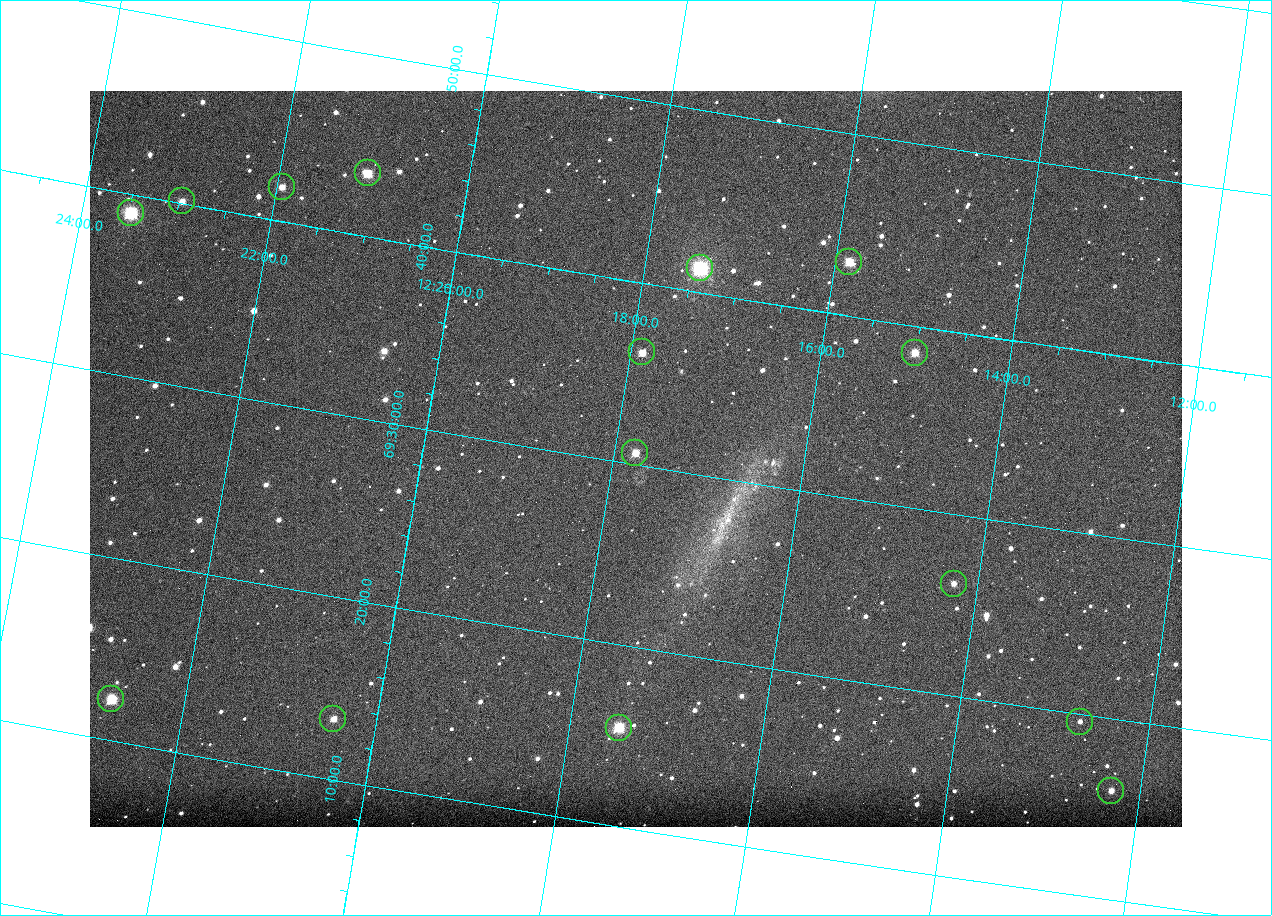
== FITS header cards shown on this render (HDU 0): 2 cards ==
NAXIS1  =                 1092
NAXIS2  =                  736

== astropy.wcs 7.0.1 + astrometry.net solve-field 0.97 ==
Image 1092 x 736 px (HDU 0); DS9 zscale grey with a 90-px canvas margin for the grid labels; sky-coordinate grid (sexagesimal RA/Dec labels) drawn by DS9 from the SOLVED WCS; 15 Tycho-2 reference stars matched to detected sources circled (green)
Header WCS: none
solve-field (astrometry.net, Tycho-2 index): SOLVED blind (the file carries no WCS)
Solved WCS: RA---TAN-SIP/DEC--TAN-SIP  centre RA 12:17:46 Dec +69:30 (184.44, +69.51 deg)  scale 3.33 arcsec/px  FOV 60.6' x 40.8'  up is +9 deg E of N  parity normal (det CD < 0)
(file carries no celestial WCS; the grid is the blind solution)
Tycho-2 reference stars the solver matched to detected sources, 15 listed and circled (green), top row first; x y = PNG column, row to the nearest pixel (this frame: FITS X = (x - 90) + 1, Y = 736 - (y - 91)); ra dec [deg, ICRS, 3 dp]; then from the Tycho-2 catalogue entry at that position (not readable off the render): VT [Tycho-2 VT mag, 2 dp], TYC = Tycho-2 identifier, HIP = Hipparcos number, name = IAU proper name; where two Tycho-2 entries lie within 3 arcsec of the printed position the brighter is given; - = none
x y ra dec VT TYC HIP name
368 173 185.268 +69.724 10.50 4394-1059-1 - -
282 187 185.487 +69.698 11.70 4394-727-1 - -
182 201 185.742 +69.669 11.46 4394-1693-1 - -
131 213 185.870 +69.649 9.16 4394-643-1 - -
849 262 183.961 +69.716 10.82 4393-1207-1 - -
700 268 184.352 +69.689 8.44 4394-1091-1 - -
642 352 184.469 +69.603 10.95 4394-1219-1 - -
915 353 183.753 +69.642 11.35 4393-1633-1 - -
635 453 184.444 +69.511 10.59 4394-761-1 59946 -
954 584 183.561 +69.436 12.42 4393-1344-1 - -
111 699 185.688 +69.204 10.42 4394-829-1 - -
333 719 185.110 +69.222 11.83 4394-863-1 - -
1080 722 183.181 +69.326 12.40 4393-1358-1 - -
619 728 184.373 +69.257 9.97 4394-1482-1 - -
1111 791 183.075 +69.267 12.15 4393-1346-1 - -